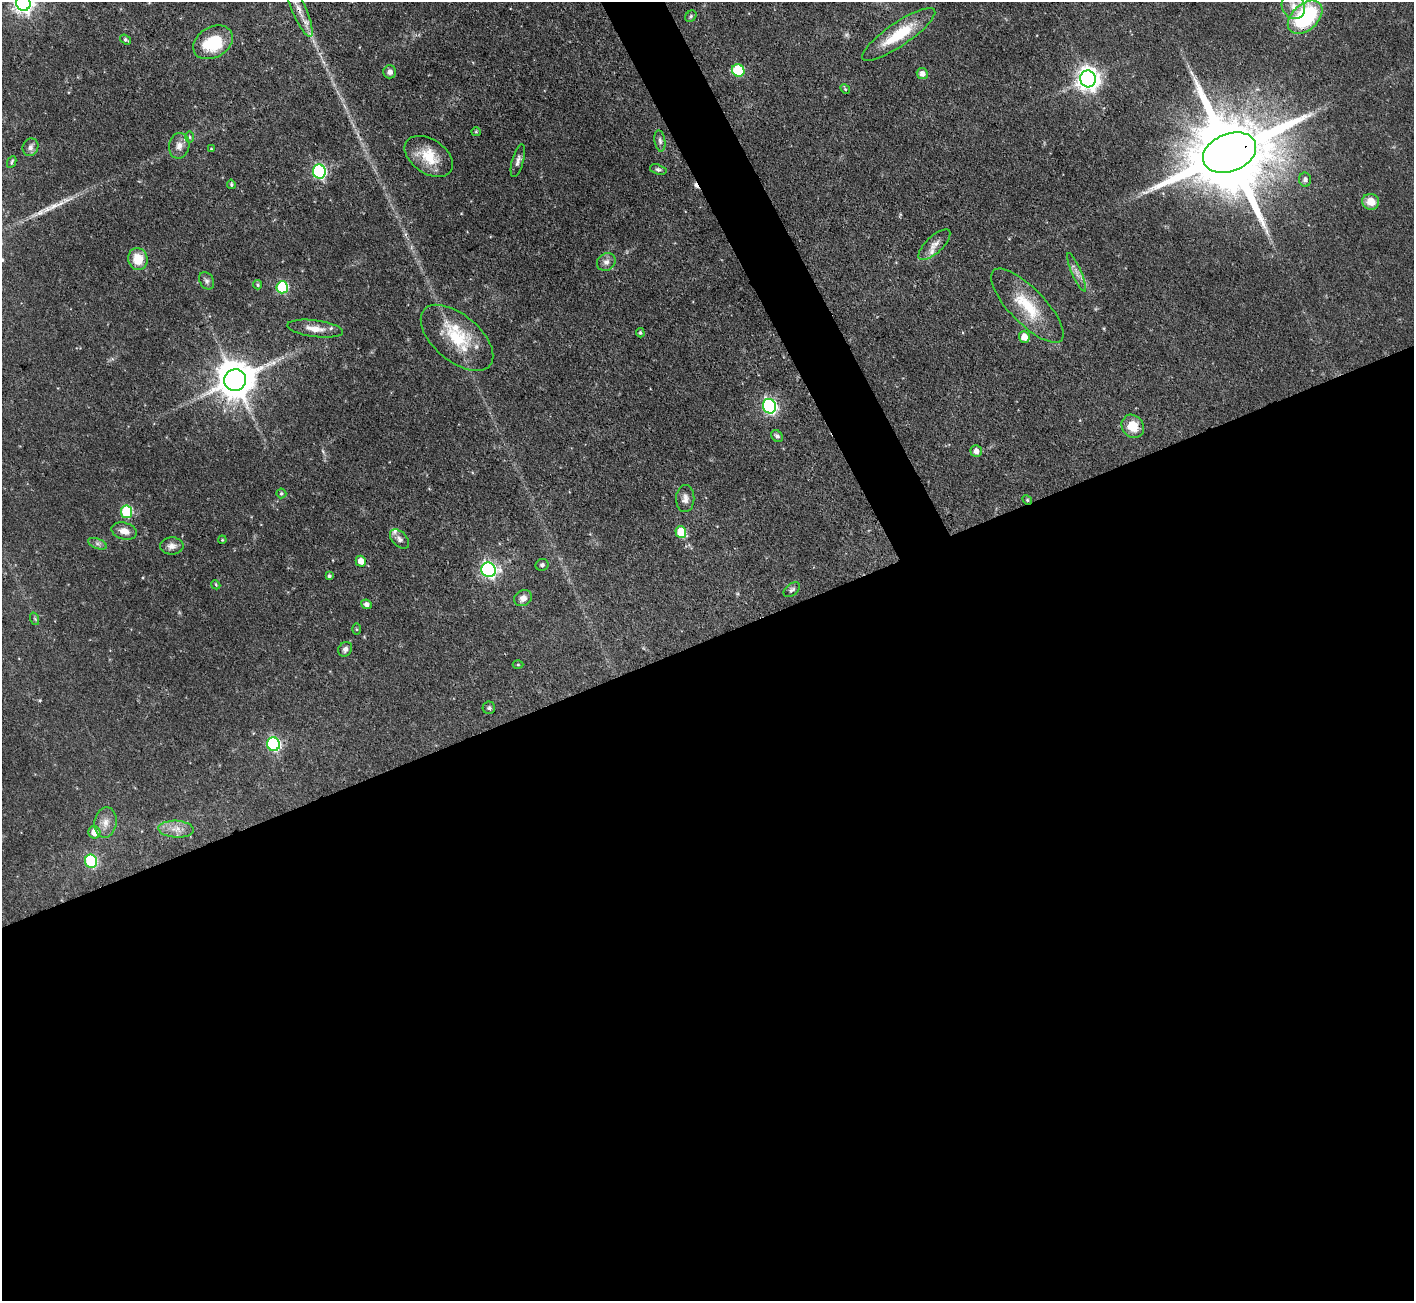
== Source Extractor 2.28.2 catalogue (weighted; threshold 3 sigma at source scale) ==
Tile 15 of 4 x 4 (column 3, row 4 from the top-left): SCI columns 2824-4235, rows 287-1585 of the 5648 x 5635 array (HDU 1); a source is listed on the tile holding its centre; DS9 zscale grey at full resolution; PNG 1416 x 1303 px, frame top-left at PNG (2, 2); each listed source drawn as its Kron ellipse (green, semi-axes under 4 px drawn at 4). Shown black and unused: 53% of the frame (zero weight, under 3 of 4 exposures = <1% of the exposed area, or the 3 px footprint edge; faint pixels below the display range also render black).
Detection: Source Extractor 2.28.2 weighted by HDU 2 'WHT'; one run over the whole footprint, this tile lists its part. Background 0.0581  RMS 0.0044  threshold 0.0199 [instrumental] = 3 sigma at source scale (4.5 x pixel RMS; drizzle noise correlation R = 1.50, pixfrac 1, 0.05/0.05 arcsec/px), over >= 5 px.
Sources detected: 77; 1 inside a brighter object's white glare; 1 cosmic-ray / hot-pixel residue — neither listed nor drawn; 2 inside a brighter listed object's ellipse — not listed separately; the other 73 listed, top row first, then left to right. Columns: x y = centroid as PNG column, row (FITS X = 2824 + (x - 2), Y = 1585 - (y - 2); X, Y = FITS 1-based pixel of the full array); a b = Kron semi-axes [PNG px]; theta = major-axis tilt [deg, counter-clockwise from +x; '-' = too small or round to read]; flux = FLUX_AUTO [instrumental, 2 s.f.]
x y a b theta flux
23 3 8 7 - 250
1293 6 13 11 -60 4.6
299 10 29 7 -66 6.5
691 16 6 5 - 0.73
1305 17 20 13 42 53
899 34 43 11 34 18
125 39 6 4 -35 0.81
213 42 21 15 30 18
738 70 6 6 - 27
390 72 6 6 - 1.7
922 74 5 5 - 2.6
1088 79 8 7 - 360
845 89 5 4 - 0.59
476 132 5 4 - 0.51
190 137 6 4 -89 0.6
660 141 11 5 -81 1.4
179 146 13 10 81 3.3
30 147 9 7 66 1.8
211 149 4 3 - 0.38
1230 153 28 18 22 8000
429 156 27 17 -34 13
518 161 17 5 74 1.9
12 162 6 3 65 0.69
658 169 8 5 -17 1
319 172 7 6 - 81
1305 180 7 6 - 1.6
231 184 5 4 - 0.76
1371 202 8 8 - 5.9
934 245 20 8 43 4.1
138 259 11 9 -74 9.1
606 262 10 8 33 2.3
1077 272 21 4 -66 2.7
207 281 9 7 -57 1.4
258 285 4 4 - 0.62
282 287 6 5 - 33
1027 306 49 17 -46 19
315 329 28 8 -7 5.8
640 333 5 4 - 0.63
1024 337 6 5 - 5.1
457 338 43 23 -40 23
235 380 11 10 - 1400
769 406 7 6 - 97
1133 426 12 10 -51 8.2
777 436 7 5 -48 1.1
976 451 6 5 - 2.7
281 493 5 5 - 0.73
685 498 13 9 88 2.8
1027 500 5 4 - 0.55
126 512 6 5 - 31
124 531 13 8 -16 4
681 532 6 5 - 15
400 539 11 7 -45 2.1
222 540 4 3 - 0.38
97 544 10 5 -21 1.4
172 546 12 8 1 2.5
361 561 5 5 - 4.5
542 565 6 6 - 0.95
489 570 7 7 - 110
329 576 4 4 - 0.85
216 585 4 3 - 0.43
792 590 9 6 39 1.1
523 598 9 7 30 2.5
366 604 5 4 - 1.6
35 619 6 4 -72 0.68
357 629 5 4 - 0.51
345 649 8 6 53 1.5
518 665 5 3 - 0.37
489 708 6 6 - 0.89
273 744 7 6 - 66
106 822 15 11 80 4.2
176 829 18 8 -3 4.3
94 832 6 6 - 5.5
91 861 7 6 - 45
Overlapping masked pixels (flux is a lower limit): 4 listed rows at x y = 299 10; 1230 153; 235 380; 1027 500
Isophote crosses this tile's border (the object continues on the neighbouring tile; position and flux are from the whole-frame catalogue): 3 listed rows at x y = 23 3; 299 10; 1305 17